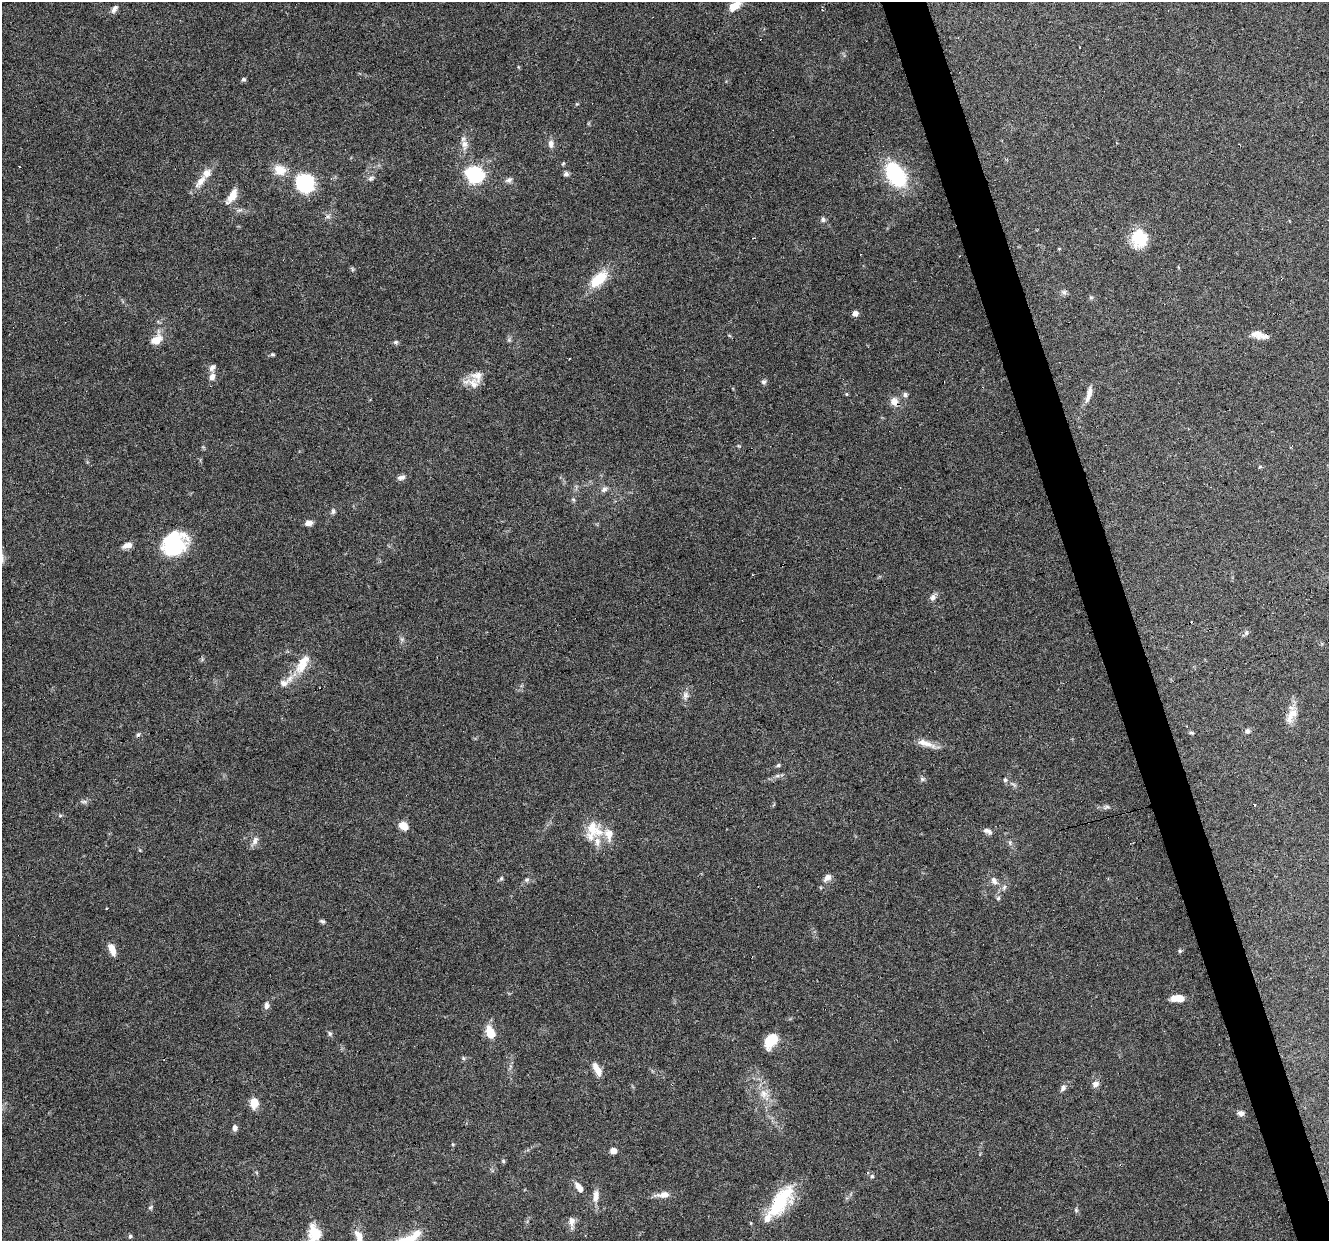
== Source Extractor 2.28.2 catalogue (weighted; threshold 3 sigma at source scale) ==
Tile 6 of 4 x 4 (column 2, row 2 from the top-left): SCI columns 1327-2653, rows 2588-3826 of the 5306 x 5122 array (HDU 1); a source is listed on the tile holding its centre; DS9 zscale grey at full resolution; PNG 1331 x 1243 px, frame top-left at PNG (2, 2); no overlay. Shown black and unused: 3% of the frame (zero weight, under 3 of 6 exposures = <1% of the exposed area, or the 3 px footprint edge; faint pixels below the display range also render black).
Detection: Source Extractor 2.28.2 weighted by HDU 2 'WHT'; one run over the whole footprint, this tile lists its part. Background 0.0592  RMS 0.004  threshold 0.0164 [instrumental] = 3 sigma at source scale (4.09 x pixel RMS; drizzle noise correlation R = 1.36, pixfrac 0.8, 0.0396/0.0396 arcsec/px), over >= 5 px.
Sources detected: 121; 9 cosmic-ray / hot-pixel residue — not listed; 10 inside a brighter listed object's ellipse — not listed separately; the other 102 listed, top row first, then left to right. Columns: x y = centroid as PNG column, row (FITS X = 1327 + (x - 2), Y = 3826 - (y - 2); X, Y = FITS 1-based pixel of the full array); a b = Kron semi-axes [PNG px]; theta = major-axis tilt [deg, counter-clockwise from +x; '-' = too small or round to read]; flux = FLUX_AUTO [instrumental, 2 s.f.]
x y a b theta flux
734 6 15 8 36 5
114 9 11 6 56 1.4
243 79 5 5 - 0.73
551 144 10 7 86 1.9
464 145 15 8 89 2.7
280 170 16 13 -24 5.4
566 174 5 5 - 1.3
476 175 8 7 - 90
896 175 23 14 -58 35
371 178 9 6 35 1
509 180 10 6 19 1.2
200 181 22 9 51 4.2
305 182 20 18 -1 24
232 196 21 8 58 4.2
823 219 7 6 - 0.95
1139 238 19 17 -85 13
1059 249 4 3 - 0.3
352 269 6 4 -73 0.49
599 278 19 12 48 11
1064 292 8 7 - 1
1091 297 6 5 - 0.63
855 313 6 6 - 1.7
1256 334 16 9 -5 3
156 339 17 11 48 4.7
396 342 7 6 - 0.72
272 354 6 4 0 0.52
212 367 10 6 53 1.4
212 377 9 7 73 1.9
764 382 7 6 - 0.92
472 383 23 11 -15 4.1
846 394 5 4 - 0.38
905 394 7 6 - 1
1088 397 18 6 66 2.8
894 401 10 9 - 3
739 446 6 3 -18 0.38
1291 447 6 2 46 0.36
1260 467 6 4 2 0.4
401 477 10 6 12 1.5
604 489 10 7 27 1.4
573 499 7 5 -52 0.61
333 511 7 6 - 0.9
309 523 8 6 9 2.1
174 544 25 22 42 29
127 545 11 6 20 2.6
932 597 10 7 85 1.5
1246 633 7 6 - 0.92
302 667 24 11 47 6.4
284 683 10 8 3 2
685 695 10 6 54 1.6
1291 715 24 10 63 4.7
1247 731 7 7 - 0.92
1191 733 7 3 -8 0.54
138 734 6 5 - 0.65
926 743 28 8 -18 3.9
778 765 6 4 44 0.59
777 776 7 4 18 0.83
922 779 7 5 -45 0.75
1005 780 6 5 - 0.73
84 802 11 4 -5 0.89
1106 807 9 5 26 0.94
60 815 6 4 1 0.5
403 826 10 7 -37 4.1
592 828 22 20 80 8.7
987 831 12 6 -25 1.4
255 840 14 6 54 1.7
1010 843 7 4 -73 0.66
501 878 6 5 - 0.61
827 878 12 7 41 2
527 880 7 6 - 0.8
994 881 13 8 -58 2.1
998 898 6 5 - 0.67
106 908 3 2 - 0.34
322 921 7 5 -20 0.72
112 949 15 7 -69 3.5
1180 951 6 4 -71 0.57
1177 998 13 6 -2 6
267 1005 9 6 81 1.5
490 1032 15 8 -67 6.7
330 1034 7 5 -88 0.71
771 1041 14 9 53 11
463 1058 5 5 - 0.59
597 1069 17 7 -63 3.8
1095 1084 9 8 - 1.8
1063 1088 10 7 59 1.3
764 1094 13 11 -48 3.9
254 1103 11 9 -87 5
1241 1113 8 6 0 1.4
235 1128 7 6 - 1.5
613 1151 5 5 - 3.3
503 1161 5 4 - 0.51
872 1176 5 5 - 0.68
579 1187 14 7 -55 2.7
663 1195 17 7 4 3.2
596 1196 18 8 82 3
780 1202 41 16 55 24
151 1207 7 4 53 0.61
1076 1210 7 4 -46 0.59
571 1221 12 8 88 2.2
314 1234 21 14 87 8.6
416 1234 18 9 42 4.4
585 1235 3 3 - 0.26
130 1236 5 5 - 0.59
Overlapping masked pixels (flux is a lower limit): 3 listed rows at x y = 896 175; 1139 238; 894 401
Isophote crosses this tile's border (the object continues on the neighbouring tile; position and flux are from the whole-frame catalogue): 2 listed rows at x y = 734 6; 314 1234